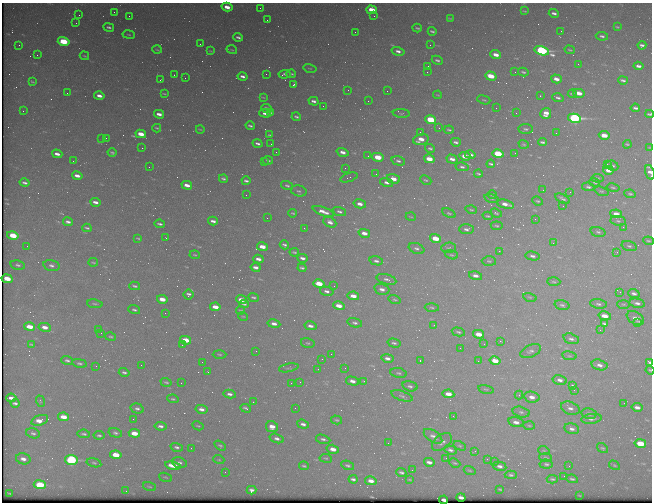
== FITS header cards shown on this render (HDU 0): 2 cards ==
NAXIS1  =                  650 / Width of table row in bytes
NAXIS2  =                  500 / Number of rows in table

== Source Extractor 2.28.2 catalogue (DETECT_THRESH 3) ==
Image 650 x 500 px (HDU 0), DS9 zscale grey, 1 PNG px = 1 image px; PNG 654 x 504 px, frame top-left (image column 1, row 500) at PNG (2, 3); each listed source drawn as its Kron ellipse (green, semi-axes under 4 px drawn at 4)
Background 482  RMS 2.5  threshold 7.38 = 3 sigma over >= 5 px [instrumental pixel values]
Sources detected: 395; all 395 listed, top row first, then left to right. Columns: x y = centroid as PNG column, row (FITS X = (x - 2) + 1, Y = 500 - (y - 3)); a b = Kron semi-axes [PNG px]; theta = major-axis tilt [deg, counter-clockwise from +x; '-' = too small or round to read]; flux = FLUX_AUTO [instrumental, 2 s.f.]
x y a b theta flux
227 7 5 3 - 1300
260 8 2 2 - 100
372 10 5 4 - 3400
524 11 3 2 - 150
114 12 3 2 - 140
554 13 5 3 - 480
79 15 3 2 - 240
129 16 2 2 - 85
374 16 2 2 - 89
450 18 3 2 - 110
267 20 2 2 - 91
76 23 2 2 - 73
109 27 5 3 - 350
617 27 4 3 - 170
417 28 4 2 - 210
432 31 4 3 - 260
561 31 2 2 - 89
355 32 2 2 - 98
129 34 6 3 -9 180
602 36 6 4 -8 360
238 37 5 3 - 360
64 41 6 4 -15 6200
200 44 2 2 - 130
19 45 2 2 - 230
430 45 2 2 - 320
642 45 4 3 - 390
157 50 5 3 - 150
232 50 5 3 - 160
570 50 5 3 - 170
210 51 4 2 - 110
398 51 6 4 -14 560
542 51 7 4 -15 28000
37 55 2 2 - 85
496 55 5 3 - 1200
84 56 5 3 - 150
437 60 6 3 -26 340
578 64 3 2 - 130
428 66 3 3 - 96
638 66 5 3 - 510
310 68 7 3 -13 150
427 72 2 2 - 78
515 72 2 2 - 180
523 72 5 3 - 270
266 74 2 2 - 450
285 74 6 3 7 450
291 74 5 3 - 220
174 75 2 2 - 90
242 76 5 3 - 530
491 76 6 4 -18 3100
185 78 2 2 - 59
556 79 5 3 - 1100
160 80 3 2 - 250
623 80 5 3 - 330
32 82 4 3 - 180
294 85 4 3 - 410
348 90 3 3 - 78
387 91 2 2 - 120
67 93 3 2 - 150
579 93 6 3 -13 1600
164 94 3 2 - 140
572 94 4 2 - 260
438 95 4 3 - 140
99 96 5 3 - 790
540 96 3 2 - 100
263 97 4 2 - 110
558 98 6 3 -18 340
484 100 7 4 -18 220
313 101 5 3 - 490
368 101 2 2 - 100
323 106 2 2 - 320
267 108 5 3 - 720
496 108 2 2 - 100
635 108 5 3 - 370
23 111 2 2 - 230
270 112 4 2 - 230
265 113 6 3 -4 700
401 113 8 3 -3 250
516 113 2 2 - 71
546 113 5 5 - 1300
159 114 5 3 - 850
649 114 4 3 - 270
296 117 4 3 - 280
574 118 6 4 -9 33000
431 120 6 4 -14 6400
250 126 4 3 - 270
157 128 4 3 - 220
439 128 3 3 - 160
200 129 4 2 - 140
526 129 7 5 -3 350
449 130 5 2 - 230
420 132 3 3 - 130
556 133 2 2 - 66
141 134 5 3 - 1900
270 135 4 2 - 200
604 135 5 4 - 1900
102 138 2 2 - 100
106 138 2 2 - 130
421 139 8 5 15 1800
456 142 5 3 - 370
542 142 4 3 - 280
258 143 5 3 - 380
271 144 2 2 - 69
524 144 5 3 - 180
627 144 4 2 - 180
142 148 2 2 - 1100
430 148 5 3 - 300
650 148 3 2 - 120
112 152 4 3 - 250
276 152 2 2 - 94
343 152 6 4 -18 1000
515 153 2 2 - 88
57 154 5 3 - 760
498 154 6 4 -14 7200
470 155 5 3 - 590
368 156 3 2 - 190
465 156 5 3 - 2100
378 157 6 4 -12 3700
429 159 5 4 - 2600
452 159 6 3 -17 740
268 160 5 2 - 210
73 161 2 2 - 330
398 161 7 4 -14 400
264 162 2 2 - 110
491 164 4 2 - 270
607 164 2 2 - 480
612 166 6 5 - 390
149 167 2 2 - 120
462 167 6 4 -12 340
345 168 3 2 - 160
608 170 5 3 - 1200
650 172 7 4 -70 840
376 174 3 3 - 210
478 174 4 3 - 210
77 176 5 3 - 910
349 177 9 3 19 240
598 178 6 2 -5 150
223 179 4 3 - 290
393 179 6 4 -17 1600
426 180 6 3 -25 230
246 181 4 3 - 360
387 182 7 4 -15 590
595 182 5 3 - 190
25 183 5 3 - 400
187 185 5 3 - 1200
287 186 6 4 -15 310
588 187 6 4 -8 360
613 187 6 3 -11 210
543 190 2 2 - 73
299 191 8 5 -15 350
601 191 7 3 -19 210
570 192 3 2 - 99
630 194 6 4 -9 240
246 195 2 2 - 300
492 195 4 3 - 330
492 198 7 4 -14 240
562 199 8 3 -27 340
538 201 5 3 - 190
95 202 5 3 - 670
360 204 6 4 -15 850
505 204 9 3 -13 1100
563 206 2 2 - 100
471 210 5 3 - 180
323 212 11 4 -20 1200
339 212 7 4 -20 380
293 213 4 3 - 180
449 213 7 4 -24 260
496 213 6 3 -20 210
616 214 6 4 -11 1500
488 216 5 3 - 190
411 217 5 3 - 140
267 218 2 2 - 72
535 219 2 2 - 220
213 221 5 3 - 600
618 221 7 5 -10 310
68 222 5 3 - 480
330 222 7 5 -27 650
160 224 5 2 - 310
497 226 6 3 -8 210
623 227 2 2 - 620
87 228 4 2 - 260
304 228 2 2 - 89
466 229 7 5 -4 480
598 232 7 4 -16 320
364 233 6 4 -16 1200
13 235 6 4 -13 4200
138 238 3 2 - 150
166 238 3 2 - 220
435 238 5 4 - 3100
648 241 5 3 - 180
553 243 3 3 - 140
284 245 5 3 - 370
27 246 2 2 - 70
629 246 7 4 -15 290
262 247 5 3 - 1800
417 248 8 5 -22 460
449 248 7 5 4 300
499 251 2 2 - 89
294 252 5 3 - 220
617 252 4 3 - 150
195 255 5 3 - 150
451 255 7 4 -18 270
533 256 7 4 -10 440
302 258 5 3 - 530
258 259 5 3 - 710
376 261 7 4 -13 450
489 261 7 5 -3 290
93 262 5 2 - 170
18 265 7 4 -12 370
51 265 8 5 -13 570
256 267 5 3 - 670
302 268 4 3 - 280
475 276 7 4 -13 810
7 279 5 4 - 2600
386 279 10 5 -15 580
554 282 7 3 -2 210
319 284 6 4 -13 3100
135 286 5 3 - 280
334 286 2 2 - 66
382 289 8 5 -15 860
327 291 7 4 -13 510
620 292 3 3 - 91
634 293 6 4 -18 440
188 295 5 5 - 470
353 296 6 4 -10 1500
253 297 6 3 -22 280
530 297 7 3 -13 180
162 299 5 3 - 1900
241 300 5 4 - 1500
395 300 6 4 -17 260
637 303 8 4 -12 580
95 304 8 4 -7 300
244 304 4 3 - 270
598 304 8 4 -8 420
623 304 6 3 -1 210
562 305 7 4 -15 350
339 306 6 4 -14 1800
215 307 5 3 - 1500
432 307 7 3 -3 250
134 310 6 4 -19 290
241 310 4 2 - 150
165 313 2 2 - 140
243 316 5 3 - 130
605 316 6 4 -13 1800
635 318 9 6 -32 930
355 323 7 4 -14 390
637 323 3 3 - 190
274 324 6 4 -10 740
604 324 3 3 - 840
434 325 3 2 - 120
310 326 6 4 -13 660
30 327 5 3 - 2200
45 327 6 4 -11 1100
98 330 3 3 - 130
600 330 2 2 - 430
458 332 7 3 -14 280
101 333 2 2 - 120
479 334 6 4 -12 2100
111 337 5 4 - 240
571 339 8 5 -17 550
186 340 5 4 - 3300
500 341 3 3 - 160
308 343 7 5 -15 260
394 343 6 3 -15 340
31 344 4 2 - 150
484 344 2 2 - 84
182 345 2 2 - 85
460 348 2 2 - 130
256 351 2 2 - 120
531 351 11 6 23 560
220 354 7 3 -2 200
331 354 2 2 - 580
569 356 7 3 -8 230
387 358 6 4 -11 620
322 359 2 2 - 71
67 360 6 4 -20 320
420 360 3 2 - 97
478 361 2 2 - 580
495 361 5 4 - 2400
202 362 2 2 - 91
650 362 4 3 - 430
80 363 7 4 -11 320
141 365 2 2 - 230
599 365 8 5 -15 770
96 366 2 2 - 91
289 368 10 3 11 240
345 368 2 2 - 75
318 369 2 2 - 81
650 370 4 3 - 160
124 372 5 3 - 330
208 372 3 2 - 310
399 373 8 5 -10 340
560 380 7 5 -13 680
352 381 7 4 -14 850
364 381 3 3 - 190
166 382 5 3 - 230
300 382 3 2 - 190
181 383 2 2 - 65
291 383 3 2 - 360
410 386 8 5 -14 400
572 386 4 4 - 260
486 389 8 3 -12 200
574 390 3 2 - 200
230 394 6 4 -10 570
448 394 6 4 -10 1600
519 395 4 4 - 170
402 396 11 4 -19 430
532 397 8 5 -11 1200
11 398 5 3 - 790
173 399 5 3 - 220
40 401 6 3 -72 170
253 402 3 2 - 250
15 403 4 3 - 360
624 403 2 2 - 90
637 407 5 3 - 720
246 408 5 3 - 350
295 408 3 2 - 130
570 408 10 6 -22 770
137 409 7 5 -16 460
201 409 6 4 -12 700
521 412 9 5 -15 450
589 414 8 5 -11 610
453 416 3 2 - 250
63 417 6 4 -11 2000
133 419 2 2 - 350
592 419 10 5 7 530
40 420 9 5 18 1900
337 420 5 4 - 220
516 422 7 5 -13 860
303 424 6 4 -18 590
529 425 6 4 -3 220
161 426 6 3 -9 500
198 426 6 3 -27 190
272 427 6 5 - 1400
572 429 7 5 -14 600
33 433 7 5 -17 380
115 433 7 4 -15 370
134 433 5 4 - 2300
84 434 6 3 -6 310
99 435 5 4 - 250
433 436 10 5 -33 620
277 438 7 4 -16 570
323 439 7 4 -14 400
442 442 11 7 37 630
388 443 2 2 - 110
640 444 6 4 -11 4700
220 446 6 4 -34 250
460 446 6 4 -30 220
177 447 6 4 -16 380
191 448 2 2 - 82
603 448 6 4 -37 230
333 449 6 4 -16 1300
450 450 6 4 -19 420
475 451 4 3 - 160
544 451 6 3 -20 180
116 455 6 4 -9 3200
546 457 6 3 -3 200
326 458 6 3 -8 180
446 458 3 2 - 160
23 459 7 5 -13 870
487 459 3 3 - 140
71 460 6 5 - 19000
219 460 5 3 - 180
495 461 3 2 - 220
429 462 5 3 - 650
94 463 7 4 -14 310
179 463 8 5 -15 450
455 463 6 3 -24 190
546 464 7 4 -4 320
173 465 8 4 -10 2000
348 465 7 4 -22 310
614 465 6 3 -31 170
304 466 5 3 - 240
500 466 7 4 -12 590
569 466 3 2 - 180
412 470 2 2 - 77
470 470 6 3 -19 150
225 472 2 2 - 150
401 472 5 3 - 320
511 475 6 4 -4 300
564 476 2 2 - 250
166 477 7 2 -21 140
353 479 4 3 - 380
552 479 6 3 -4 260
572 479 6 3 -10 330
410 480 3 2 - 120
371 481 6 4 -12 1100
40 485 6 4 -7 7700
150 487 6 3 -19 190
500 489 3 2 - 150
251 490 5 4 - 550
126 491 2 2 - 93
10 493 3 2 - 160
579 495 3 2 - 100
461 497 4 3 - 600
444 500 4 3 - 720
At the frame edge (FLAGS 8, measured only in part): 5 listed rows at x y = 649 114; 650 148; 650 172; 650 362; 650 370